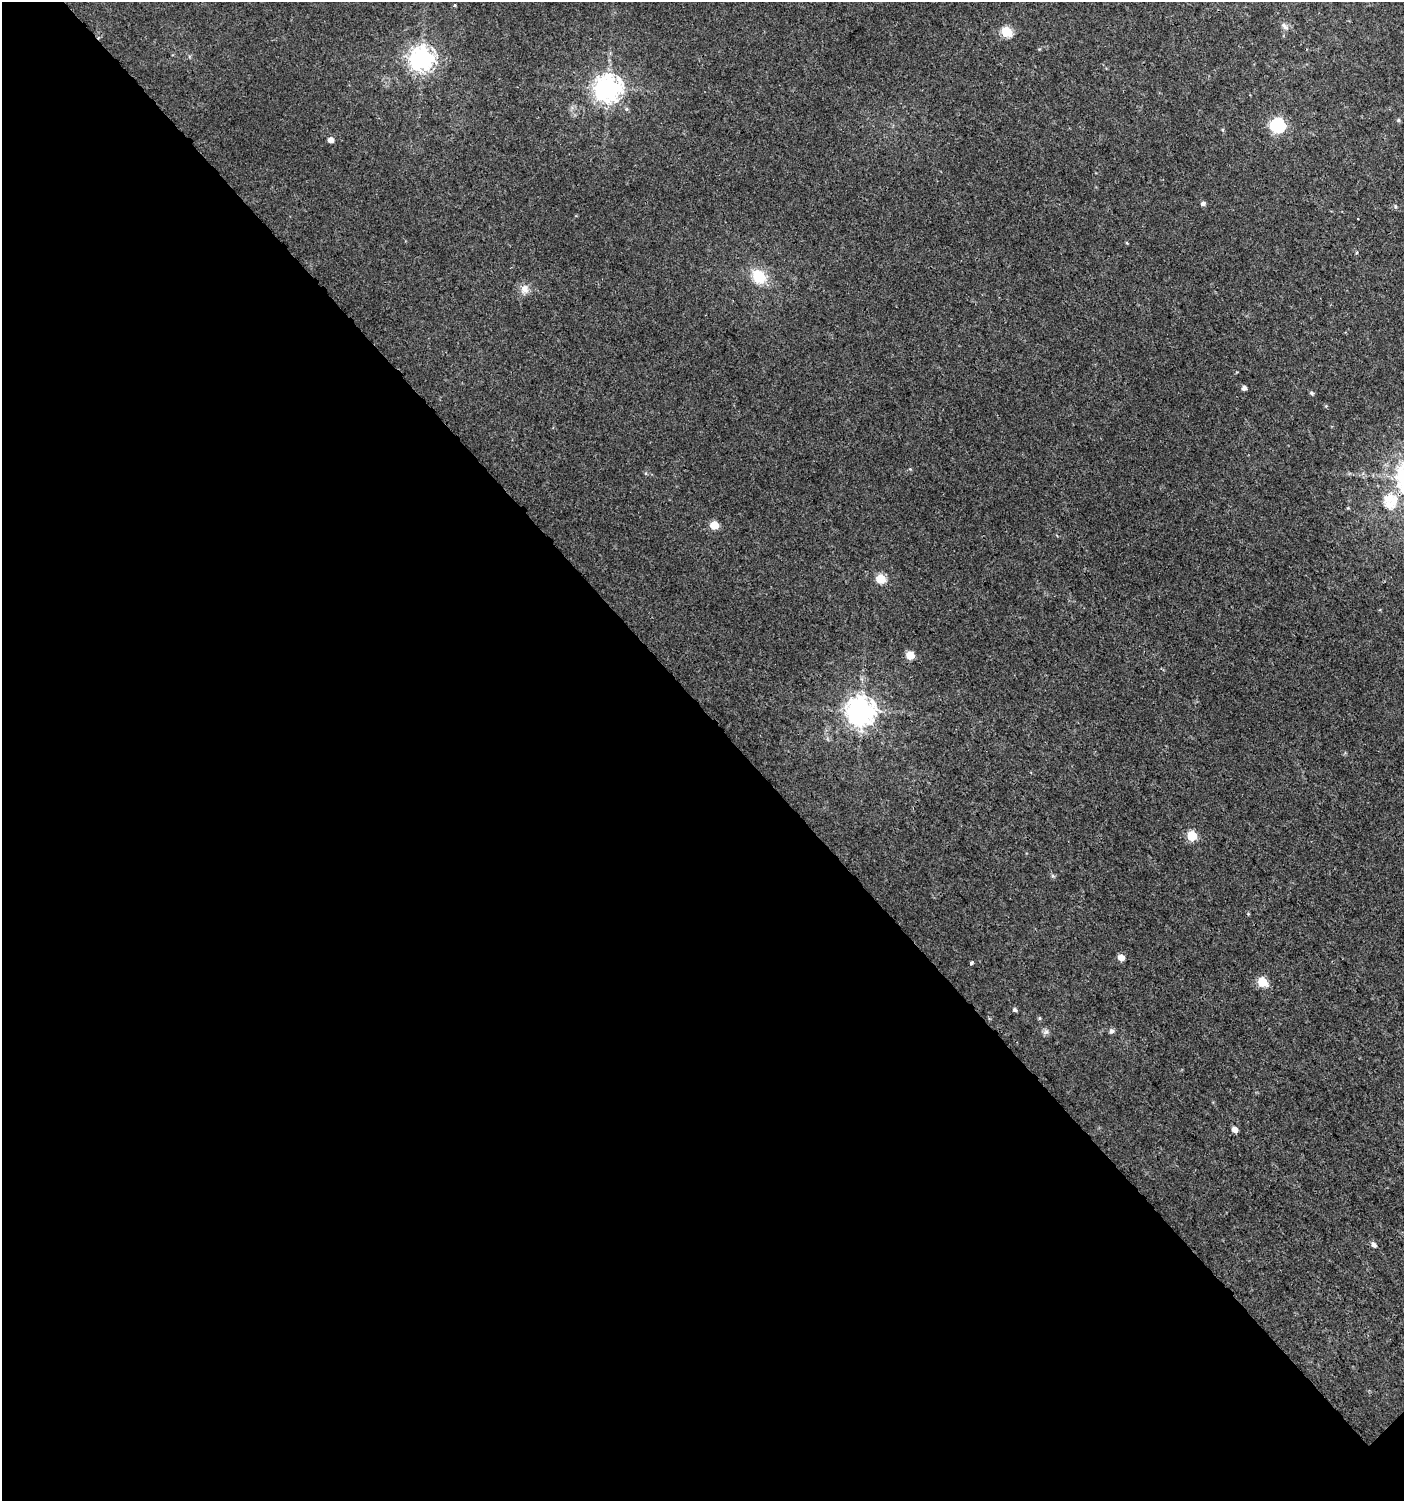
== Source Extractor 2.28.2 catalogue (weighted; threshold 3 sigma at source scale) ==
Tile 9 of 4 x 4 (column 1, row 3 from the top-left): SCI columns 205-1606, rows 1531-3029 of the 6060 x 6084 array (HDU 1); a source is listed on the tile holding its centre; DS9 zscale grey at full resolution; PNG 1406 x 1503 px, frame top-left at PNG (2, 2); no overlay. Shown black and unused: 53% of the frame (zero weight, under 3 of 4 exposures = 4% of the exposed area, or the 3 px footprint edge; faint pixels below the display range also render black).
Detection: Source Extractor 2.28.2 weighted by HDU 2 'WHT'; one run over the whole footprint, this tile lists its part. Background 0.00434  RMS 0.0022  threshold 0.00968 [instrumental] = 3 sigma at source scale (4.5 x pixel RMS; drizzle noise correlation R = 1.50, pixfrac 1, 0.0396/0.0396 arcsec/px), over >= 5 px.
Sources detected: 33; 2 inside a brighter listed object's ellipse — not listed separately; the other 31 listed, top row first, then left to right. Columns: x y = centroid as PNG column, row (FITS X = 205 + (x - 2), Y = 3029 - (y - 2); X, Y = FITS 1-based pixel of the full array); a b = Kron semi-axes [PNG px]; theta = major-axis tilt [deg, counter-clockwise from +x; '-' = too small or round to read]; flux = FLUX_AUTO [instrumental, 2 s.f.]
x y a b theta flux
455 5 3 3 - 1.3
1285 26 12 6 -43 0.83
1006 32 6 5 - 14
421 59 8 8 - 180
607 88 9 8 - 240
1398 120 5 4 - 0.3
1277 125 7 6 - 40
1223 130 5 3 - 0.23
331 140 5 4 - 1.6
1203 203 5 5 - 0.65
1395 206 6 3 -72 0.27
1357 252 4 4 - 0.36
759 277 20 15 -47 5.7
525 289 13 12 - 1.7
1244 388 4 4 - 0.88
1311 393 6 4 -48 0.41
1395 499 17 12 60 3.1
714 525 5 5 - 6.2
880 578 5 5 - 8.6
910 655 5 5 - 4.7
860 711 9 9 - 270
1192 836 5 5 - 12
1121 958 5 5 - 2.2
971 963 4 3 - 0.96
1262 982 6 5 - 9.4
1015 1010 5 5 - 0.45
1039 1018 6 4 89 0.25
1111 1031 6 5 - 0.63
1046 1032 9 6 27 0.61
1234 1129 5 5 - 1.4
1374 1245 6 5 - 0.84